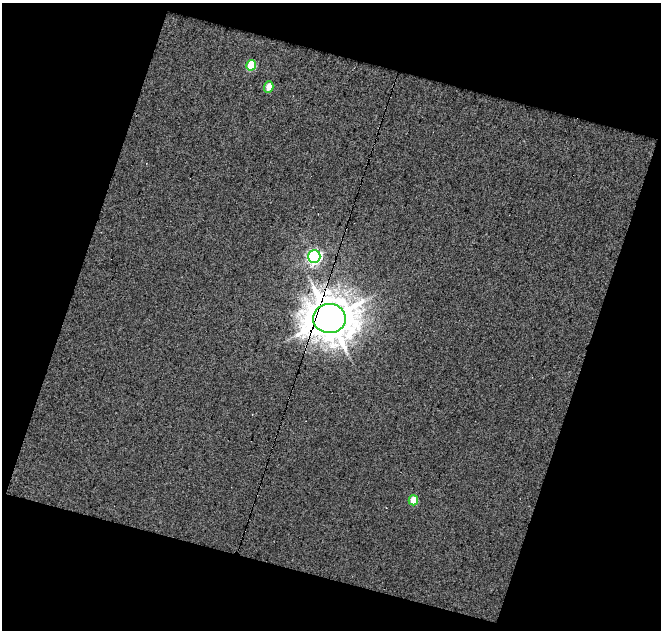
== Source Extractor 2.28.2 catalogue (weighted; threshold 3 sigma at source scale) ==
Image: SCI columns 1-659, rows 25-652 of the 659 x 677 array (HDU 1 of 3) = the unmasked area's bounding box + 8 px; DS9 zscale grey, full resolution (1 PNG px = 1 image px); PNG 663 x 632 px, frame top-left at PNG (2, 3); each listed source drawn as its Kron ellipse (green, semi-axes under 4 px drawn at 4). Shown black and unused: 38% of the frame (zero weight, under 5 of 10 exposures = <1% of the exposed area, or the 3 px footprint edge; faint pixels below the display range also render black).
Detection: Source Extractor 2.28.2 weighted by HDU 2 'WHT'. Background 0.00392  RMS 0.0089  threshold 0.0365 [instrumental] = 3 sigma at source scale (4.09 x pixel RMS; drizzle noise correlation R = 1.36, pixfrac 0.8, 0.0396/0.0396 arcsec/px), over >= 5 px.
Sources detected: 5; all 5 listed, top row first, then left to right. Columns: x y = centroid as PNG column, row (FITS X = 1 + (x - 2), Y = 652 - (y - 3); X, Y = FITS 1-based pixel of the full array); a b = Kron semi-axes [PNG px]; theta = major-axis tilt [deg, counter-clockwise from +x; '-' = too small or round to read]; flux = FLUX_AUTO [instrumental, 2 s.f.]
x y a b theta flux
251 65 5 5 - 29
269 87 6 4 72 8.1
314 257 6 6 - 210
329 318 16 14 -2 2700
413 500 5 5 - 17
Overlapping masked pixels (flux is a lower limit): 1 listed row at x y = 329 318